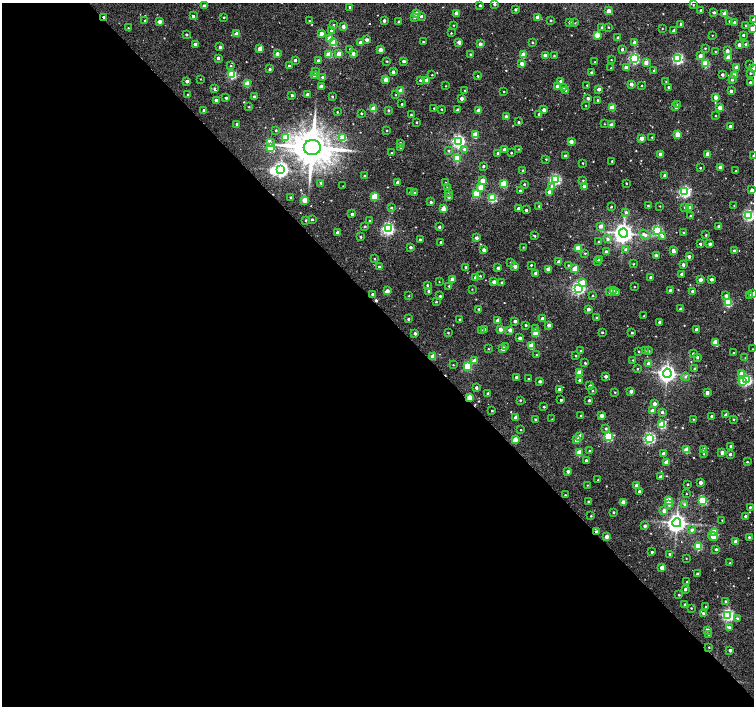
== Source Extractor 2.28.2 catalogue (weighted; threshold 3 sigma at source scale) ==
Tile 9 of 4 x 4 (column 1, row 3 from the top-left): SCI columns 1-1504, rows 1557-2963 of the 6021 x 5992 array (HDU 1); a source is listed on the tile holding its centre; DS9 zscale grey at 2 x 2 block average (1 PNG px = mean of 2 x 2 image px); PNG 756 x 708 px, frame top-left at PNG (2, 3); each listed source drawn as its Kron ellipse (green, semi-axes under 4 px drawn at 4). Shown black and unused: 56% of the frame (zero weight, under 2 of 3 exposures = <1% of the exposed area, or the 3 px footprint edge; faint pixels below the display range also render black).
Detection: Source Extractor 2.28.2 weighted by HDU 2 'WHT'; one run over the whole footprint, this tile lists its part. Background 0.0521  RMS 0.0063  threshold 0.0286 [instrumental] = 3 sigma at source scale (4.5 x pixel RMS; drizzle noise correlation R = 1.50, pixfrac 1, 0.0396/0.0396 arcsec/px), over >= 5 px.
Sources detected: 532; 2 inside a brighter object's white glare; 1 cosmic-ray / hot-pixel residue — neither listed nor drawn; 3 inside a brighter listed object's ellipse — not listed separately; of the other 526, all 500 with FLUX_AUTO >= 0.674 (the completeness limit of this list) listed and drawn (26 fainter detections not listed), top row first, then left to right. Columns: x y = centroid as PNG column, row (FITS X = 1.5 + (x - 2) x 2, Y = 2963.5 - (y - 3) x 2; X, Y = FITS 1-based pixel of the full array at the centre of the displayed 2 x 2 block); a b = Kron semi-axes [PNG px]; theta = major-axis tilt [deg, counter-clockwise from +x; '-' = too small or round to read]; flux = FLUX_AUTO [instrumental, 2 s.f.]
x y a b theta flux
495 4 2 2 - 3.5
480 5 2 2 - 2.9
693 5 3 2 - 1.2
204 6 2 2 - 9.8
350 7 2 2 - 3.2
515 9 2 2 - 3.1
701 10 2 2 - 3.1
608 11 2 2 - 12
714 12 3 2 - 2.7
456 13 2 2 - 12
417 14 3 2 - 19
725 14 3 2 - 26
193 16 2 2 - 3.5
421 16 3 3 - 3.7
104 17 3 2 - 5.6
224 17 2 2 - 1.5
414 18 3 3 - 1.9
537 18 2 2 - 14
145 20 2 2 - 1.1
384 20 2 2 - 5.3
551 20 2 2 - 1.7
753 20 3 2 - 4.2
160 21 2 2 - 11
309 21 2 2 - 0.95
398 21 2 2 - 1.7
730 21 2 2 - 1.8
570 22 2 2 - 4.2
734 22 2 2 - 2.8
575 23 2 2 - 0.77
681 24 2 2 - 3
333 25 2 2 - 1.8
453 25 2 2 - 0.84
746 25 2 2 - 1.5
343 27 2 2 - 8.4
602 27 2 2 - 1.4
608 27 2 2 - 1
128 28 2 2 - 1
662 28 2 2 - 0.72
752 29 3 2 - 12
331 31 3 2 - 2
674 31 2 2 - 11
451 33 2 2 - 0.93
237 34 2 2 - 16
321 34 2 2 - 12
186 35 2 2 - 2.1
597 35 3 3 - 27
712 35 2 2 - 0.72
743 35 2 2 - 2.2
618 38 3 3 - 4.1
330 39 3 3 - 22
367 40 2 2 - 6.4
423 42 2 2 - 1.5
459 42 2 2 - 12
532 42 2 2 - 1
333 43 3 3 - 52
360 43 2 2 - 6.8
635 43 2 2 - 11
195 44 2 2 - 6.8
480 44 2 2 - 9.1
746 44 2 2 - 2.4
739 45 2 2 - 7.3
220 47 3 2 - 3.5
260 48 2 2 - 12
705 48 2 2 - 1.1
350 49 2 2 - 1.1
622 49 2 2 - 4
380 50 2 2 - 10
715 51 2 2 - 0.81
727 51 2 2 - 7
353 53 2 2 - 8.1
277 54 2 2 - 8.6
329 54 3 3 - 38
339 54 2 2 - 15
471 54 2 2 - 1.8
523 55 3 3 - 28
545 55 3 2 - 9.4
554 56 2 2 - 1.2
700 56 2 2 - 9.3
728 57 3 2 - 24
218 58 2 2 - 5.2
634 58 3 3 - 190
678 59 3 3 - 170
295 60 2 2 - 3.8
611 60 2 2 - 0.72
318 61 2 2 - 4.7
387 61 2 2 - 1.4
404 61 3 2 - 3.8
595 62 2 2 - 0.67
646 62 3 2 - 12
522 63 3 2 - 9.7
706 63 3 3 - 52
750 65 2 2 - 0.78
231 66 3 2 - 1
289 66 2 2 - 3.6
737 67 2 2 - 12
611 68 2 2 - 1.1
626 68 2 2 - 9.6
270 69 2 2 - 2.4
753 69 2 2 - 4.8
654 70 3 2 - 1.7
315 72 3 2 - 2.4
393 72 3 3 - 4.4
592 73 2 2 - 3.6
750 73 2 2 - 1.3
232 74 3 3 - 100
722 74 2 2 - 3.6
432 75 2 2 - 0.9
734 75 3 2 - 16
315 76 2 2 - 9.7
478 76 2 2 - 1.5
322 77 2 2 - 2.1
201 79 2 2 - 0.75
386 79 3 2 - 19
732 79 3 2 - 4.1
420 80 3 2 - 1.6
426 80 3 2 - 11
187 81 2 2 - 6.1
561 81 3 2 - 8.9
666 82 2 2 - 0.82
750 82 3 2 - 3.4
247 84 3 3 - 30
631 84 2 2 - 9.7
587 85 2 2 - 1.1
321 86 3 2 - 7.5
446 86 2 2 - 0.79
557 86 3 2 - 15
642 86 2 2 - 0.81
669 87 2 2 - 3.2
563 88 3 2 - 1.1
214 89 3 2 - 2.5
599 89 2 2 - 8.6
465 90 2 2 - 1.2
566 90 3 2 - 1.7
401 91 3 3 - 25
504 91 2 2 - 1.2
731 91 2 2 - 5.2
188 94 2 2 - 0.85
292 95 2 2 - 3.9
307 95 2 2 - 6.2
396 95 2 2 - 0.9
254 97 2 2 - 2.6
332 97 2 2 - 1.7
715 97 2 2 - 13
226 98 2 2 - 3.2
462 98 2 2 - 5.8
588 98 2 2 - 4.2
216 100 2 2 - 7.3
598 100 2 2 - 2.7
402 104 2 2 - 1.5
677 104 2 2 - 1.2
586 105 2 2 - 0.84
249 107 3 2 - 1.2
612 107 3 3 - 27
676 107 2 2 - 3.7
374 108 3 3 - 22
434 108 2 2 - 1.1
720 108 3 2 - 18
441 109 2 2 - 1
204 110 2 2 - 3.2
388 110 3 2 - 1.7
457 110 2 2 - 3.5
544 110 2 2 - 9.2
478 111 2 2 - 16
337 112 2 2 - 1.2
361 113 2 2 - 1.8
539 114 2 2 - 2.9
411 115 2 2 - 1.4
716 116 2 2 - 0.98
506 117 2 2 - 10
417 122 2 2 - 1.2
518 122 2 2 - 1.8
237 124 2 2 - 4.9
604 124 2 2 - 0.74
611 125 2 2 - 10
730 126 2 2 - 5
276 130 2 2 - 1.7
387 130 2 2 - 1.2
677 134 3 2 - 22
475 135 3 3 - 30
286 137 3 3 - 28
652 137 2 2 - 1.1
343 138 3 3 - 34
642 138 2 2 - 12
458 141 4 3 - 310
571 142 2 2 - 8.5
270 143 4 3 - 4.7
400 143 2 2 - 2.8
312 147 8 7 - 5000
270 148 3 3 - 59
401 148 3 3 - 4.6
465 149 3 3 - 6
504 149 2 2 - 4.3
519 149 2 2 - 0.85
448 151 3 2 - 1.9
392 153 2 2 - 1.1
498 153 2 2 - 2.3
511 153 2 2 - 1.5
660 154 2 2 - 9.9
708 154 3 2 - 19
565 155 2 2 - 2.1
753 156 2 2 - 1.5
457 158 3 3 - 57
546 159 3 2 - 1.2
612 161 2 2 - 1.3
583 163 2 2 - 1.1
483 166 2 2 - 2.4
720 167 2 2 - 6.8
700 168 2 2 - 1.3
281 170 4 4 - 490
522 170 2 2 - 1
736 171 2 2 - 1.4
665 175 2 2 - 4.2
365 176 2 2 - 2
555 179 3 3 - 180
583 180 2 2 - 0.96
482 181 3 3 - 23
321 183 3 3 - 1.3
398 183 2 2 - 7.8
445 183 2 2 - 2.9
626 183 2 2 - 1.1
504 184 3 3 - 57
524 184 2 2 - 1.5
343 186 2 2 - 0.76
551 186 4 3 - 2.5
584 186 2 2 - 8.4
481 187 3 3 - 26
447 188 2 2 - 1.6
752 190 2 2 - 7.1
520 191 2 2 - 6.1
411 192 2 2 - 3.7
549 192 2 2 - 13
685 192 4 3 - 200
414 193 2 2 - 1
448 193 2 2 - 0.79
476 193 3 3 - 58
290 197 2 2 - 1.2
374 197 3 3 - 45
449 197 2 2 - 3.3
492 198 3 3 - 92
305 200 3 2 - 23
431 202 2 2 - 3.3
734 205 2 2 - 0.71
539 206 2 2 - 2.5
648 206 2 2 - 1.3
660 206 2 2 - 0.67
611 207 2 2 - 1.3
685 207 3 2 - 2.3
690 207 2 2 - 6.5
391 208 3 2 - 1.6
518 208 2 2 - 4.4
443 209 3 2 - 20
526 210 2 2 - 2.6
626 212 3 3 - 2.5
352 214 2 2 - 5.7
749 215 3 3 - 180
691 216 2 2 - 3.6
312 219 2 2 - 2.5
306 220 2 2 - 1.5
370 221 2 2 - 2.3
365 226 2 2 - 1.5
601 226 3 3 - 8.2
439 227 2 2 - 4
719 227 2 2 - 6.8
388 229 3 3 - 250
658 230 3 3 - 140
337 233 2 2 - 5.2
623 233 4 4 - 970
684 233 3 2 - 0.9
645 235 6 3 -35 4.4
706 235 2 2 - 1.5
534 236 4 2 - 1.4
662 236 4 3 - 2.9
361 237 2 2 - 1.6
476 238 2 2 - 5.5
420 239 2 2 - 2.3
608 239 3 3 - 3.4
441 242 2 2 - 2.8
599 242 2 2 - 2.5
700 244 2 2 - 2.2
710 244 2 2 - 5.6
410 247 2 2 - 4.6
523 247 3 2 - 0.76
578 248 3 3 - 41
484 250 2 2 - 8.1
626 250 3 3 - 5.9
673 251 3 2 - 11
734 251 2 2 - 5.1
606 252 2 2 - 5
585 253 2 2 - 1.2
656 256 2 2 - 6.8
689 256 2 2 - 4.7
375 259 2 2 - 1.1
599 260 2 2 - 4.8
597 261 3 2 - 1.7
511 262 2 2 - 1.7
559 262 3 2 - 9
633 264 2 2 - 0.94
683 264 2 2 - 5.1
531 265 2 2 - 1.4
568 265 2 2 - 1
515 266 2 2 - 8.5
379 267 2 2 - 6.2
466 267 2 2 - 3.2
498 268 2 2 - 4.9
548 269 3 2 - 9.7
575 269 3 3 - 31
536 273 2 2 - 5.9
682 274 2 2 - 9
480 276 3 2 - 1.2
475 278 2 2 - 6.3
651 278 2 2 - 4.4
711 279 2 2 - 4.4
452 280 3 2 - 16
700 280 2 2 - 9.4
439 282 2 2 - 0.69
494 282 2 2 - 10
502 282 2 2 - 2
583 282 4 3 - 11
427 285 2 2 - 1.7
449 286 2 2 - 1.4
634 287 2 2 - 0.76
578 288 4 3 - 300
472 289 2 2 - 0.73
613 290 3 3 - 18
670 290 2 2 - 5.5
387 291 3 2 - 9.5
428 291 2 2 - 2.5
693 291 2 2 - 8.4
610 292 3 3 - 5.5
616 292 3 3 - 3.4
753 293 2 2 - 5.4
373 294 3 2 - 5.3
592 295 3 2 - 0.85
749 295 3 3 - 3.4
409 296 2 2 - 0.87
440 296 3 2 - 2.3
726 296 3 3 - 5.7
436 302 2 2 - 1.3
728 303 3 3 - 75
479 309 2 2 - 1.4
588 309 2 2 - 6.1
681 309 2 2 - 6.1
644 316 2 2 - 1.7
597 318 2 2 - 4.2
408 319 2 2 - 2
459 319 2 2 - 0.96
542 319 2 2 - 8.3
498 320 2 2 - 10
515 321 2 2 - 5.3
660 322 2 2 - 3.6
526 325 2 2 - 2.3
549 325 2 2 - 7.6
485 329 3 2 - 2.6
500 329 2 2 - 9.6
535 329 3 2 - 3.1
696 329 2 2 - 5.2
482 330 3 2 - 1.5
510 330 2 2 - 11
602 332 2 2 - 1.7
415 333 2 2 - 4.2
448 333 2 2 - 1.2
536 333 3 3 - 32
632 333 3 2 - 1.7
520 338 3 2 - 6.1
715 342 3 3 - 24
531 346 3 3 - 32
506 347 2 2 - 2.1
503 348 2 2 - 15
488 349 2 2 - 0.77
753 349 2 2 - 0.83
581 351 2 2 - 1.6
639 351 2 2 - 1.2
645 351 2 2 - 0.76
649 351 3 2 - 1.5
733 353 2 2 - 1.4
693 354 2 2 - 2.6
536 355 2 2 - 0.8
433 356 2 2 - 18
576 356 2 2 - 1.4
697 357 3 2 - 2.8
745 358 2 2 - 0.79
633 360 2 2 - 0.74
474 361 3 2 - 16
585 363 2 2 - 1.4
648 363 3 3 - 6.6
453 365 2 2 - 0.84
468 366 3 3 - 74
638 369 2 2 - 1
695 369 2 2 - 2.9
579 373 3 3 - 27
667 373 4 4 - 690
741 373 4 3 - 8.6
606 376 2 2 - 4.6
516 377 2 2 - 4.3
685 377 4 3 - 3
528 379 2 2 - 1.4
580 380 2 2 - 5.5
746 380 3 3 - 210
540 381 2 2 - 3.9
742 382 4 3 - 15
590 386 2 2 - 4.1
476 388 2 2 - 4.1
559 389 2 2 - 5.4
592 391 2 2 - 1.7
631 391 2 2 - 7.4
615 392 2 2 - 1.1
707 393 4 2 - 6.9
488 394 2 2 - 4.7
469 397 3 3 - 21
520 400 2 2 - 1.4
561 400 2 2 - 2.4
589 400 2 2 - 3.3
655 403 2 2 - 7.2
544 407 2 2 - 1.6
492 411 2 2 - 1.3
652 411 3 2 - 13
662 412 3 3 - 3.8
601 415 2 2 - 11
726 415 2 2 - 10
581 416 2 2 - 1.2
712 416 2 2 - 3.6
516 418 2 2 - 15
535 419 2 2 - 1.7
552 419 2 2 - 0.68
693 419 2 2 - 0.77
734 419 2 2 - 1.2
662 425 4 3 - 71
606 428 3 3 - 2.1
521 430 2 2 - 0.86
579 436 4 2 - 5.2
608 437 3 3 - 110
649 438 3 3 - 220
515 440 3 2 - 22
577 440 3 2 - 16
731 446 2 2 - 4.7
704 449 2 2 - 13
687 450 3 3 - 36
590 451 2 2 - 1.5
722 452 2 2 - 6.9
579 453 3 3 - 36
663 454 2 2 - 8.8
704 454 3 2 - 1
730 454 2 2 - 3.4
586 460 2 2 - 3.6
666 462 2 2 - 16
747 462 3 3 - 1.4
568 472 2 2 - 4.9
661 477 2 2 - 9.3
598 480 2 2 - 0.99
700 482 2 2 - 7.7
688 484 2 2 - 1.3
587 485 2 2 - 0.7
637 485 2 2 - 8.9
639 491 2 2 - 2.6
686 494 2 2 - 0.79
565 495 2 2 - 1.2
668 500 3 3 - 29
703 501 3 3 - 91
588 502 2 2 - 2
623 502 2 2 - 14
685 504 3 3 - 2.9
669 505 3 3 - 2.6
750 507 2 2 - 1.8
664 511 3 3 - 6.1
613 512 2 2 - 2
591 516 2 2 - 1.1
745 516 2 2 - 2.7
722 520 2 2 - 0.91
677 523 4 4 - 880
645 526 2 2 - 3.9
692 530 3 3 - 4.8
597 532 3 2 - 6.5
714 532 3 3 - 61
713 536 5 3 - 12
606 537 2 2 - 11
749 537 2 2 - 1.7
736 542 3 2 - 18
698 546 3 3 - 73
716 549 2 2 - 2.8
652 552 2 2 - 2.2
670 554 2 2 - 2.6
686 558 2 2 - 0.71
730 563 2 2 - 3.1
662 567 3 2 - 15
697 574 2 2 - 2.7
687 582 3 2 - 2
685 589 2 2 - 4.3
679 595 2 2 - 1.8
725 601 3 2 - 1.6
685 604 2 2 - 2.4
706 607 2 2 - 1.3
691 608 2 2 - 0.96
703 613 3 3 - 2.7
728 615 3 3 - 240
737 618 3 3 - 1.9
729 627 4 3 - 2.7
707 630 2 2 - 8.7
709 635 2 2 - 2.7
709 647 2 2 - 0.93
730 650 2 2 - 4.3
Overlapping masked pixels (flux is a lower limit): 3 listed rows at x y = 104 17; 469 397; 597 532
Isophote crosses this tile's border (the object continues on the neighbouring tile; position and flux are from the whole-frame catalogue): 6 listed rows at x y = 495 4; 753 20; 752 29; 753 69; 753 156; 753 293